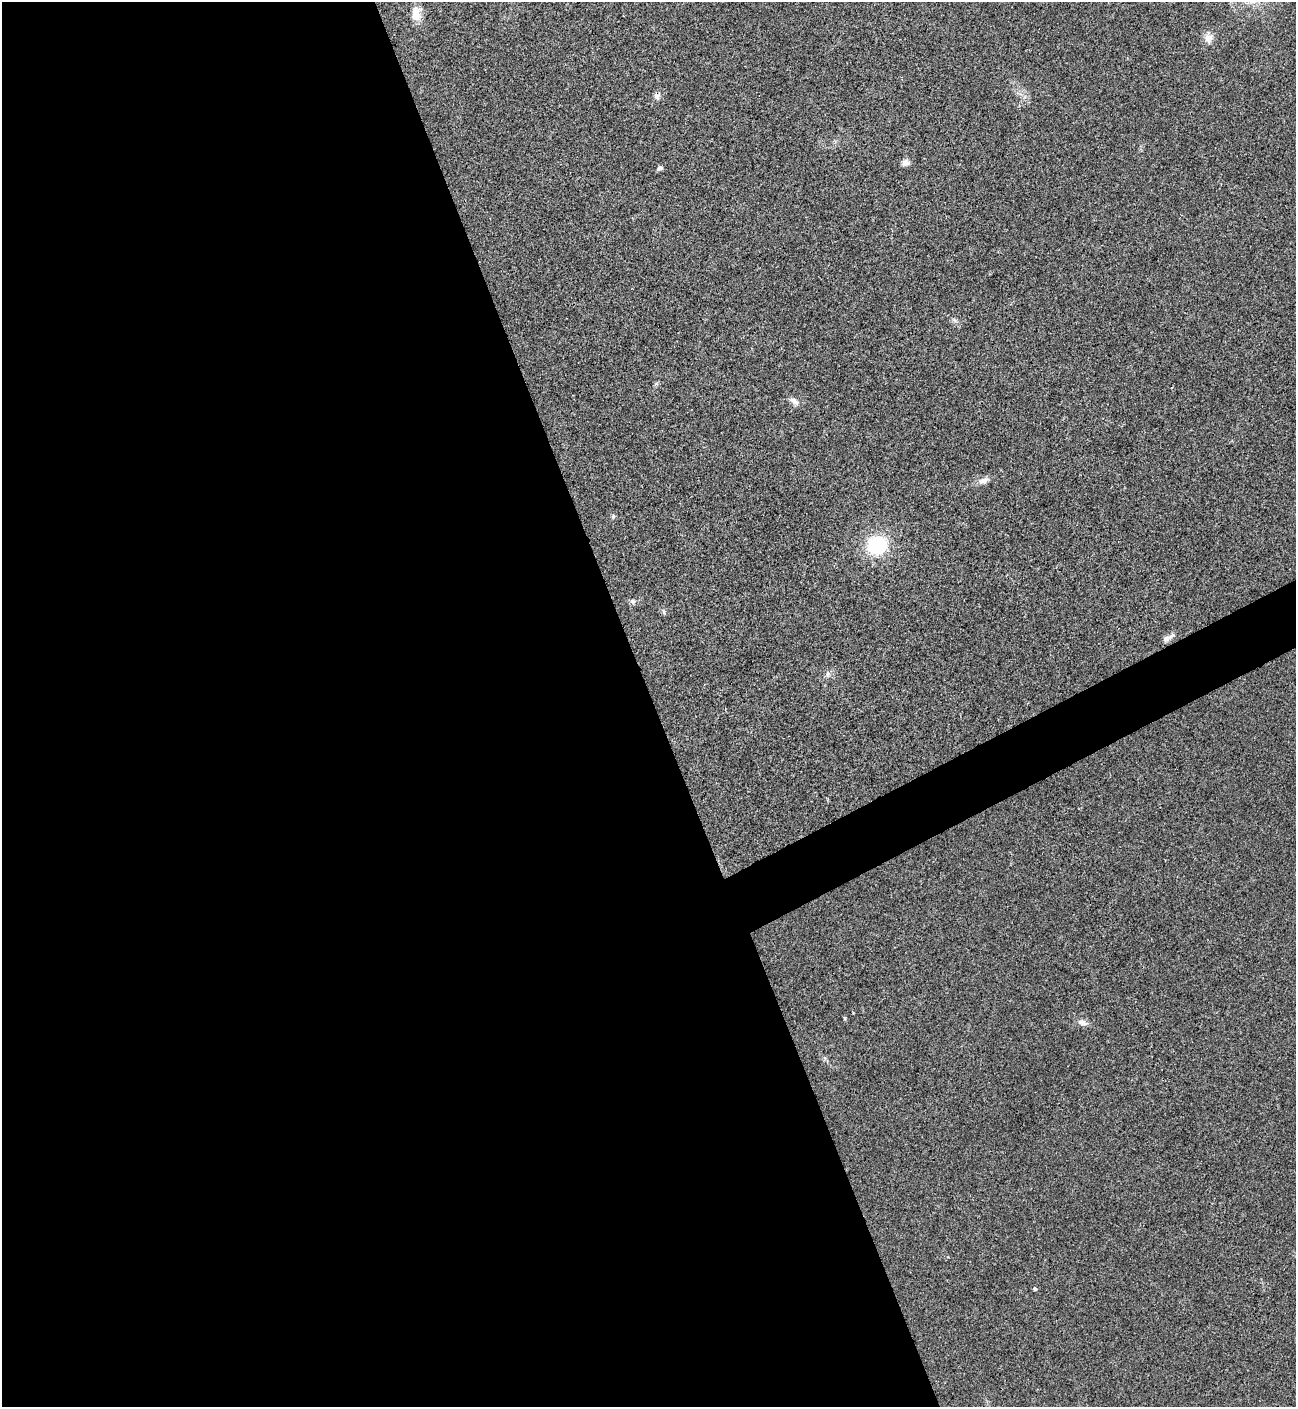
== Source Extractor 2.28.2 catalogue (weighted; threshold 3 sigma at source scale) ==
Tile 9 of 4 x 4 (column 1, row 3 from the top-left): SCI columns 296-1589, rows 1410-2814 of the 5625 x 5637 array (HDU 1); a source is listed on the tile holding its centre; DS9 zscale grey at full resolution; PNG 1298 x 1409 px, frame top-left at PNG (2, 2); no overlay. Shown black and unused: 53% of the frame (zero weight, under 3 of 4 exposures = <1% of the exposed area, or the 3 px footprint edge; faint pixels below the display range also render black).
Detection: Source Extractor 2.28.2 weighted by HDU 2 'WHT'; one run over the whole footprint, this tile lists its part. Background 0.0192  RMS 0.0056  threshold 0.0252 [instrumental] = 3 sigma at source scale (4.5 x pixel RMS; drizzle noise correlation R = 1.50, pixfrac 1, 0.05/0.05 arcsec/px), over >= 5 px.
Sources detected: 18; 1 inside a brighter listed object's ellipse — not listed separately; the other 17 listed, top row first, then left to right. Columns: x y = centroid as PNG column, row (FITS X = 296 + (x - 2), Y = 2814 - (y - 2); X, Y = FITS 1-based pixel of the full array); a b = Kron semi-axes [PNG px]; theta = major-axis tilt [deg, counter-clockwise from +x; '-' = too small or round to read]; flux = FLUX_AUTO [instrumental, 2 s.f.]
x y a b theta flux
1253 2 12 5 13 2.6
416 14 18 12 88 6.6
1209 38 14 12 49 4.1
657 96 9 7 -64 2.1
906 163 9 8 - 2.5
659 168 6 5 - 1.7
954 320 8 4 -44 1.2
794 401 15 7 -40 2.7
983 481 16 7 15 3.4
613 516 6 5 - 0.99
877 545 16 14 18 44
632 601 7 7 - 1.5
664 612 8 4 -88 0.97
1166 638 12 7 18 2.1
827 674 7 4 89 1.2
1083 1023 12 8 -28 3
1035 1289 5 4 - 0.74
Isophote crosses this tile's border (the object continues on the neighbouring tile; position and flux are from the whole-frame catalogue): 1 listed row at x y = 1253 2
Unlisted compact peaks at least as high as the median listed source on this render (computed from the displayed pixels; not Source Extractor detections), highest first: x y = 845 1018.